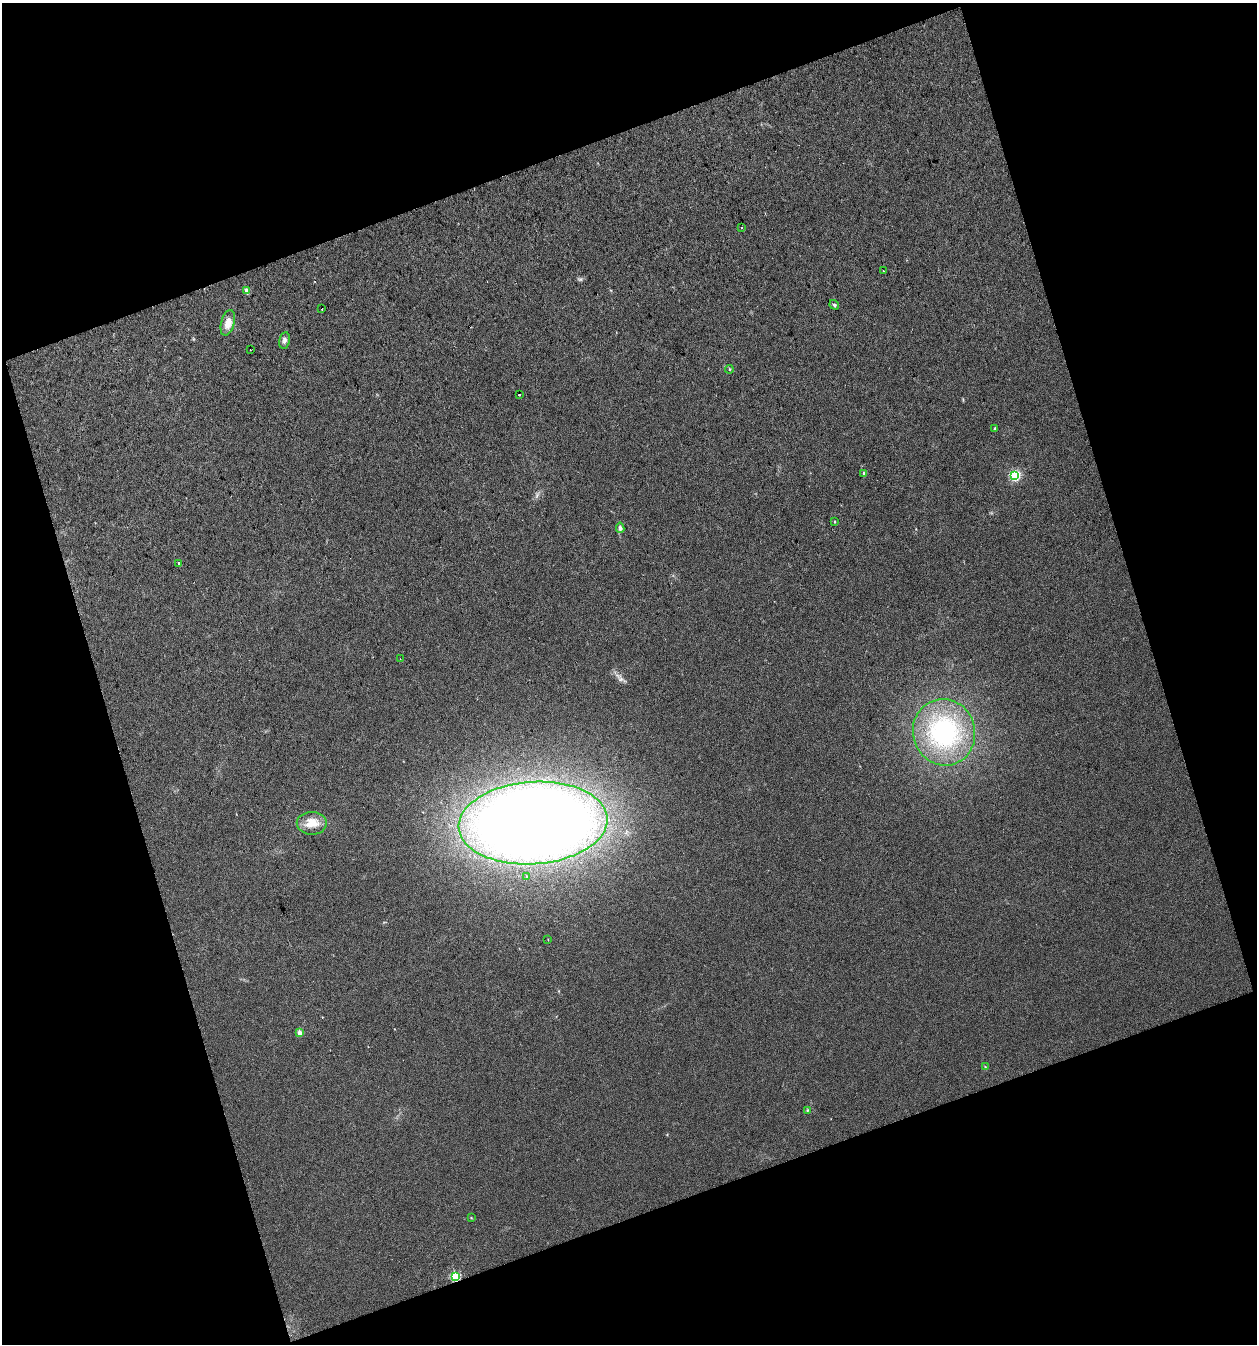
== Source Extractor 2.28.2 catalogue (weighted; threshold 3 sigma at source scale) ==
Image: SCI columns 57-2566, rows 1-2684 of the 2606 x 2684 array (HDU 1 of 3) = the unmasked area's bounding box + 8 px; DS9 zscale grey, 2 x 2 block average (1 PNG px = mean of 2 x 2 image px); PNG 1259 x 1346 px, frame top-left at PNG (2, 3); each listed source drawn as its Kron ellipse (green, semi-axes under 4 px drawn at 4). Shown black and unused: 38% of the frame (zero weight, under 2 of 3 exposures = <1% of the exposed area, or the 3 px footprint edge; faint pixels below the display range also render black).
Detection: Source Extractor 2.28.2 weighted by HDU 2 'WHT'. Background 0.0352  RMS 0.013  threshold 0.0575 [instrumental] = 3 sigma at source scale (4.5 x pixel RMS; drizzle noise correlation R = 1.50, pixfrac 1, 0.0396/0.0396 arcsec/px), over >= 5 px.
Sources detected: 29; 2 cosmic-ray / hot-pixel residue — neither listed nor drawn; the other 27 listed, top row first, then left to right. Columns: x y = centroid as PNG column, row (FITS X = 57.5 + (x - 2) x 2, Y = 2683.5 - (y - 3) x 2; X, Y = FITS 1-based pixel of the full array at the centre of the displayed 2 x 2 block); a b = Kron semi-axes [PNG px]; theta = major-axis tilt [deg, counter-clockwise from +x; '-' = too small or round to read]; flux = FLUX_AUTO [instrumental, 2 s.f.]
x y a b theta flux
741 228 2 2 - 3.4
883 271 2 2 - 5.7
246 291 3 2 - 25
834 305 5 4 - 5.5
322 309 2 2 - 25
228 323 13 6 75 32
284 340 8 5 80 9.3
250 350 2 2 - 1
729 369 4 3 - 2.8
519 395 2 2 - 8
995 429 2 2 - 8.1
864 474 4 3 - 3.2
1015 475 3 3 - 360
835 521 3 2 - 2.2
620 528 5 4 - 11
179 563 2 2 - 11
400 659 2 2 - 1.3
944 732 33 31 -75 310
312 823 15 11 -1 44
533 823 74 41 4 3600
527 876 3 2 - 2.7
548 939 3 2 - 1.2
300 1033 3 2 - 35
985 1067 3 2 - 2.2
807 1110 3 3 - 2.9
471 1218 3 2 - 2
455 1277 4 3 - 260
Overlapping masked pixels (flux is a lower limit): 1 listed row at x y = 455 1277
Diffuse or blended objects may show on this block-average render without a row.